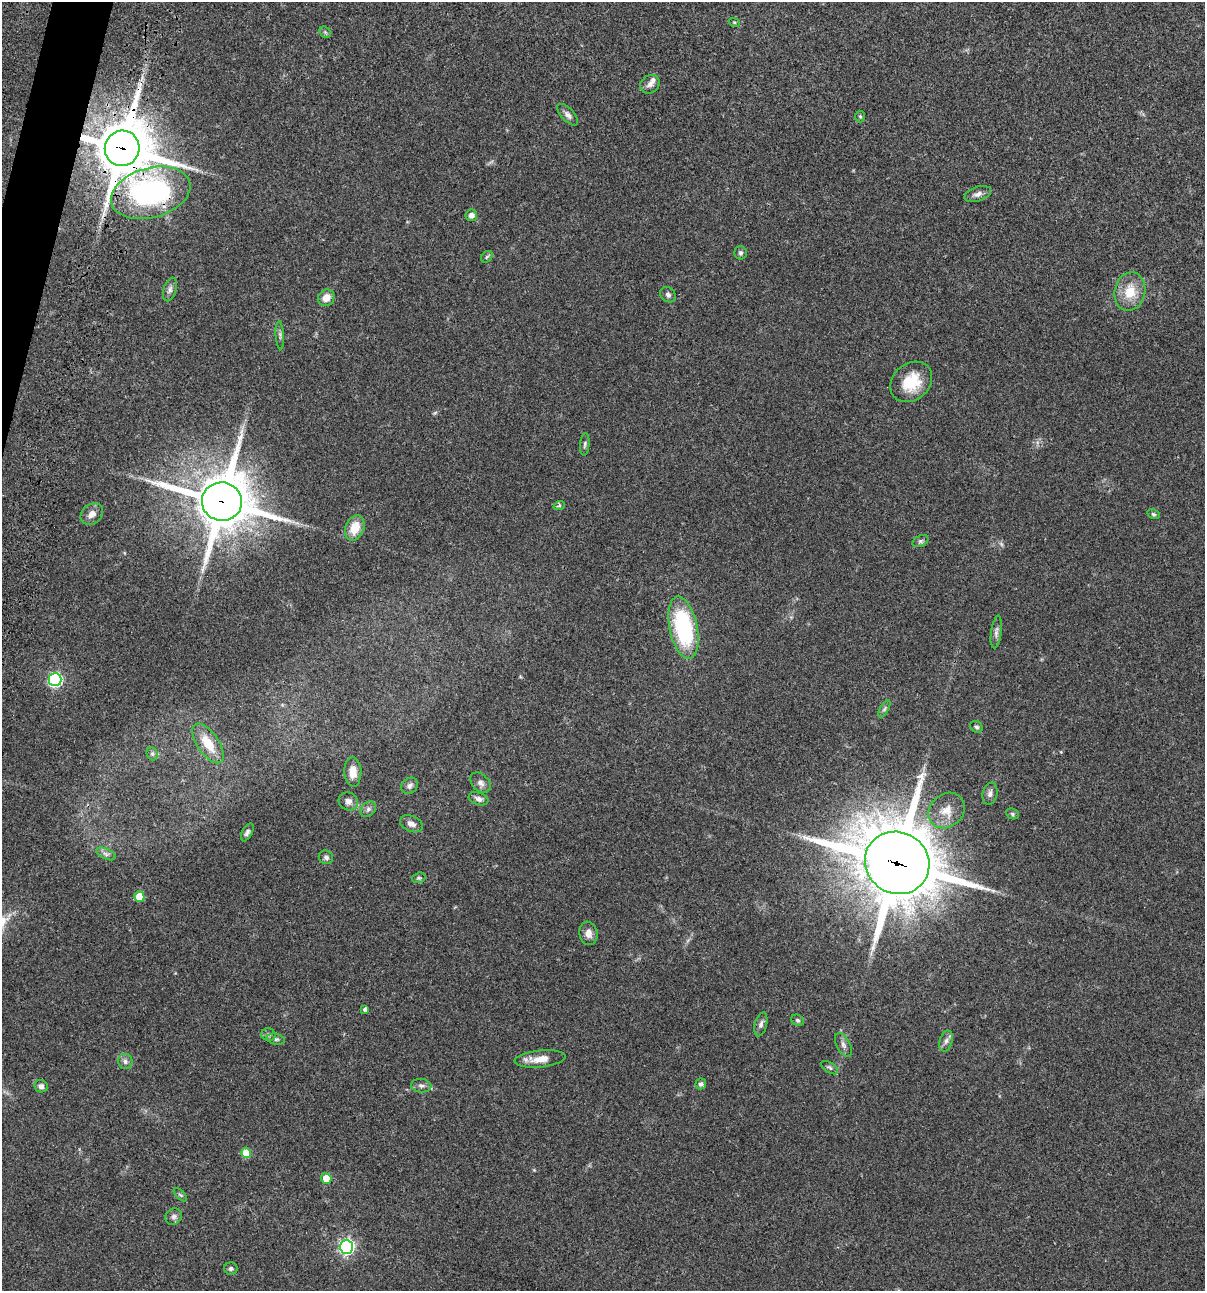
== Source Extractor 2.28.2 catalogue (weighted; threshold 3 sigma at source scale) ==
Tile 11 of 4 x 4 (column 3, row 3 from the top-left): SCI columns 2641-3843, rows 1408-2696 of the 5405 x 5390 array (HDU 1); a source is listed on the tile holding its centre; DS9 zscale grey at full resolution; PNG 1207 x 1293 px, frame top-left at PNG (2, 2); each listed source drawn as its Kron ellipse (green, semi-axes under 4 px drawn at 4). Shown black and unused: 1% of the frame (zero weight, under 3 of 4 exposures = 9% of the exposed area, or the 3 px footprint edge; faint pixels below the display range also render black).
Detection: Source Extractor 2.28.2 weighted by HDU 2 'WHT'; one run over the whole footprint, this tile lists its part. Background 0.0462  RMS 0.0055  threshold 0.0249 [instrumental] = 3 sigma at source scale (4.5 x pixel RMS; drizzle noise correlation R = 1.50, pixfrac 1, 0.05/0.05 arcsec/px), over >= 5 px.
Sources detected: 69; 1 too faint to see at this stretch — neither listed nor drawn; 1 inside a brighter listed object's ellipse — not listed separately; the other 67 listed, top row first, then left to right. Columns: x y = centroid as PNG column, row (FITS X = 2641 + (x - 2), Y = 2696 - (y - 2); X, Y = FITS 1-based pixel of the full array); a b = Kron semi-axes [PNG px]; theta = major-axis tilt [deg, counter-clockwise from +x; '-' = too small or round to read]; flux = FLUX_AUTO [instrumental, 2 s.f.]
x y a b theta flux
734 22 6 3 -18 0.53
325 32 6 5 - 0.83
650 84 10 8 41 2.3
568 115 13 6 -46 2.2
860 116 6 5 - 0.73
122 148 18 17 - 3000
151 193 40 25 15 130
978 194 14 7 19 2.4
471 215 6 5 - 2.7
741 253 6 6 - 1.1
487 257 6 5 - 0.85
170 289 12 6 72 2
1130 292 19 15 77 12
668 295 8 7 - 1.6
326 298 8 8 - 5
280 335 14 3 -86 1.2
911 382 23 18 40 16
585 444 11 4 85 1.2
222 502 20 19 - 2900
559 506 6 3 19 0.74
92 514 12 9 37 3.6
1154 514 7 4 -27 0.81
355 528 13 9 68 9.6
920 541 8 5 26 1.2
683 628 31 14 -78 58
996 632 16 5 83 2.1
55 679 6 6 - 92
884 709 9 4 60 1.2
976 727 7 5 -30 1.1
208 743 23 10 -56 11
152 754 7 5 -69 1.1
353 772 15 8 -87 5.4
480 783 12 8 -44 2.5
410 786 9 7 41 1.9
990 794 11 7 78 2.1
479 799 10 6 -18 2.2
348 801 10 8 -29 2.6
368 809 9 6 45 1.7
947 810 19 16 42 8.1
1012 814 6 5 - 1
411 824 12 7 -23 3
247 832 10 5 62 1.6
106 854 10 5 -25 1.7
326 857 7 6 - 1.6
897 863 33 30 -33 4200
419 878 7 5 18 0.94
139 897 5 5 - 14
588 933 12 9 -80 3.6
365 1009 4 4 - 1.7
797 1020 6 5 - 0.98
761 1024 12 6 75 1.8
268 1035 7 6 - 1.2
276 1039 9 5 -12 1.3
946 1041 11 6 74 2.1
843 1045 13 6 -62 2.2
540 1059 25 8 6 7.2
125 1061 7 7 - 2
830 1068 9 5 -33 1.3
701 1084 5 5 - 1.3
41 1086 7 6 - 2
421 1086 10 6 -8 1.9
246 1153 5 5 - 12
326 1178 5 5 - 8.2
180 1195 8 3 -45 0.71
174 1217 9 7 45 1.7
346 1247 7 6 - 130
231 1268 6 6 - 1.3
Overlapping masked pixels (flux is a lower limit): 4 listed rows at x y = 122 148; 151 193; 222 502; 897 863